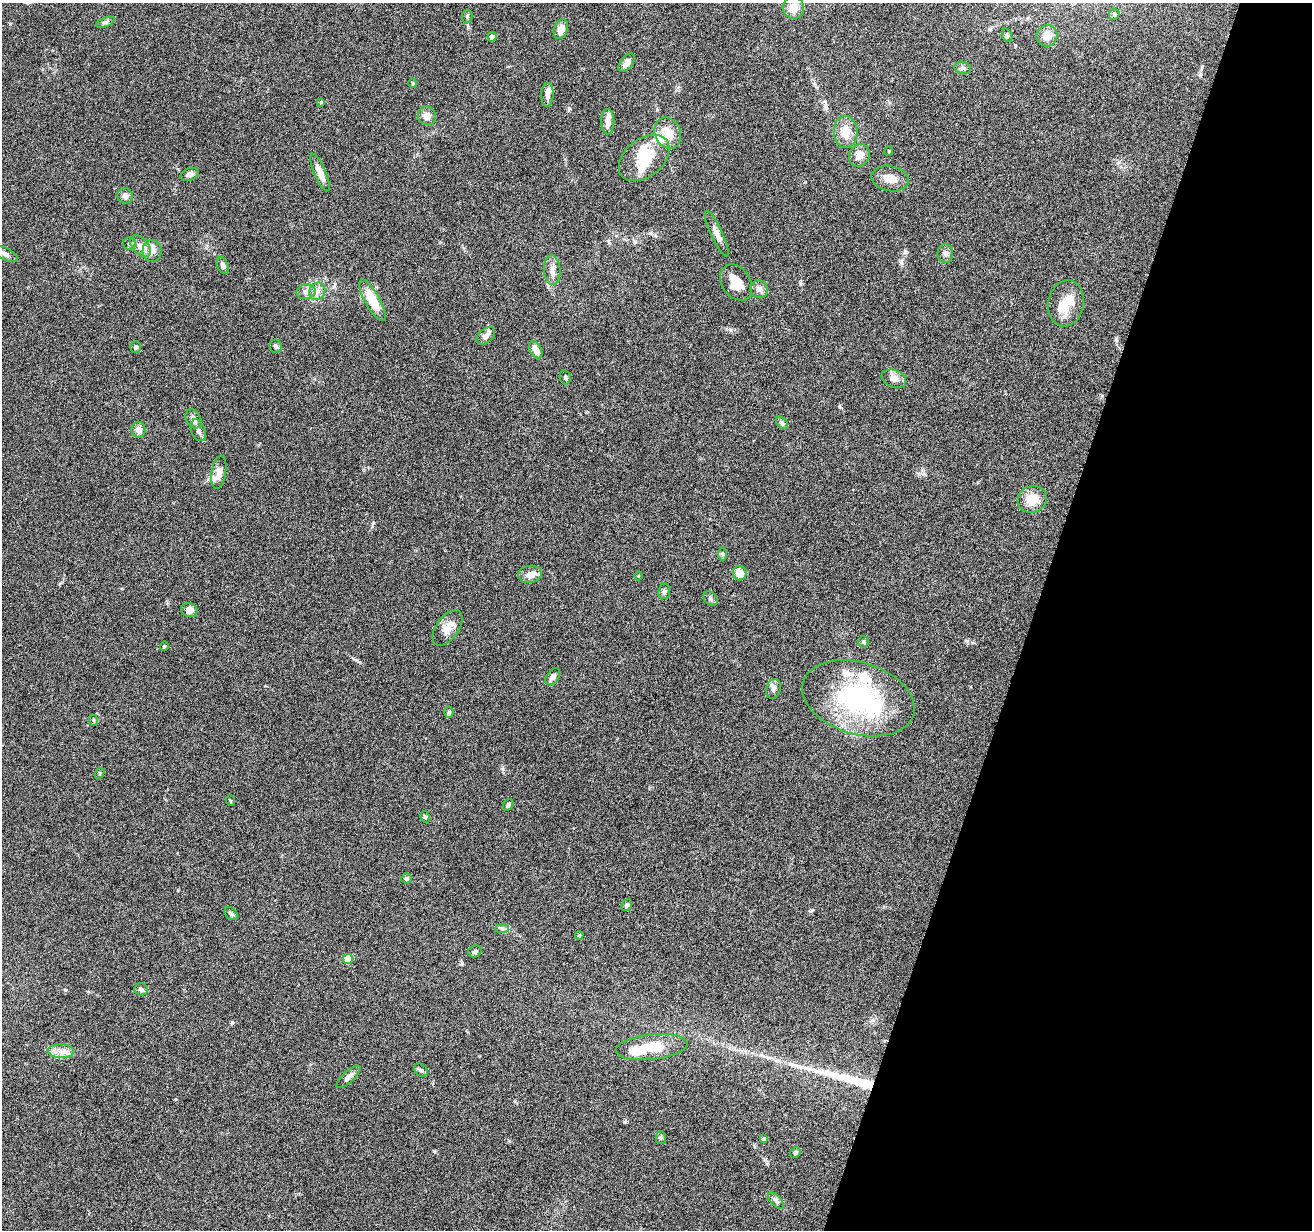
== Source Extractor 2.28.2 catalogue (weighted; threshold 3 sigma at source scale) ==
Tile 8 of 4 x 4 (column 4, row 2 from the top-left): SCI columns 3933-5242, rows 2712-3939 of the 5242 x 5295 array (HDU 1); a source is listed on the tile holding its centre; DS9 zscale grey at full resolution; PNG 1314 x 1232 px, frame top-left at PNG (2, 3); each listed source drawn as its Kron ellipse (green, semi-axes under 4 px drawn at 4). Shown black and unused: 21% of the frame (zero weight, under 4 of 8 exposures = <1% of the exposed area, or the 3 px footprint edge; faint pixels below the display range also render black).
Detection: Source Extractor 2.28.2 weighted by HDU 2 'WHT'; one run over the whole footprint, this tile lists its part. Background 0.0772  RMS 0.0044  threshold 0.0181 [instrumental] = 3 sigma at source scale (4.09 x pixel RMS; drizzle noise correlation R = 1.36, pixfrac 0.8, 0.05/0.05 arcsec/px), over >= 5 px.
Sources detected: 97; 3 inside a brighter object's white glare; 1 long thin detection or spike segment (spike, bleed or trail) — neither listed nor drawn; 8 inside a brighter listed object's ellipse — not listed separately; the other 85 listed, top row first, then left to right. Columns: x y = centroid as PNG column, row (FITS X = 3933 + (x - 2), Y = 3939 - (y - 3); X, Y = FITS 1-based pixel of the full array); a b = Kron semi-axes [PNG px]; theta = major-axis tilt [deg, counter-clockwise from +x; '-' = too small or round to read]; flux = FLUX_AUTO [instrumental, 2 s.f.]
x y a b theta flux
793 8 11 10 - 4.7
1114 14 6 5 - 0.59
467 16 6 5 - 0.75
105 22 10 4 21 0.88
561 29 10 7 70 3.8
1007 35 7 4 -65 0.7
1047 36 11 10 - 3.8
492 37 5 4 - 1.8
627 63 10 6 53 2.6
963 68 8 6 -15 0.99
413 83 5 4 - 0.47
547 95 12 6 87 1.9
321 102 4 4 - 0.35
427 116 9 9 - 2.7
608 122 12 6 -89 2.6
846 132 16 11 -88 5.8
668 133 16 12 -66 6.6
889 151 5 3 - 0.3
859 155 11 10 - 3.6
644 158 28 19 39 15
320 172 20 6 -67 4.1
190 174 9 6 18 1.4
890 178 19 12 -11 4.2
125 196 8 7 - 1.5
717 234 25 6 -65 2.8
129 244 6 6 - 0.84
140 246 13 8 -50 2.4
152 251 11 9 89 2.7
945 253 9 8 - 1.4
5 254 14 6 -27 1.4
223 265 9 5 -69 1.1
552 270 15 8 -86 2.9
736 282 19 14 -56 6.3
759 289 9 8 - 1.7
317 291 9 7 59 2
306 292 9 7 13 1.7
372 300 23 7 -61 11
1066 303 23 17 81 6.9
486 336 10 7 39 2.1
275 346 7 6 - 1
136 347 6 5 - 0.91
536 350 9 5 -62 3.7
565 377 7 5 -78 0.81
894 379 13 8 -21 2.8
194 419 10 7 -61 2
782 423 7 4 -46 0.73
138 430 8 7 - 2.5
198 430 11 7 -68 1.8
219 472 17 7 81 3.6
1032 499 15 13 25 6.8
722 554 7 4 -90 0.62
740 573 7 7 - 4.3
530 574 12 8 9 3.2
638 576 4 3 - 0.28
664 591 8 6 83 0.97
710 599 8 6 -44 0.87
189 610 8 7 - 2.7
448 628 20 11 55 4.3
863 642 5 5 - 0.53
164 646 5 4 - 0.41
553 677 10 6 54 1.7
773 689 10 7 72 1.7
858 698 58 36 -17 57
449 712 5 4 - 0.56
93 720 6 3 -71 0.44
100 773 5 3 - 0.42
231 801 5 3 - 0.41
508 805 6 4 54 0.82
425 817 6 5 - 0.71
407 878 5 5 - 0.9
627 905 6 5 - 0.77
231 914 7 5 -41 0.98
502 929 7 4 0 0.77
579 935 4 3 - 0.49
475 951 6 6 - 0.93
348 959 5 4 - 8.9
141 989 7 6 - 0.92
652 1047 36 12 6 12
61 1051 13 7 -1 3
421 1070 7 5 -41 0.92
348 1077 15 5 42 2
661 1138 6 5 - 0.64
764 1139 4 3 - 0.7
795 1153 6 5 - 0.64
776 1200 10 5 -48 1.2
Unlisted compact peaks at least as high as the median listed source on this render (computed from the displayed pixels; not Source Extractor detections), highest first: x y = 232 1022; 812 910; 1116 339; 434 1151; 731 330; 840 407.